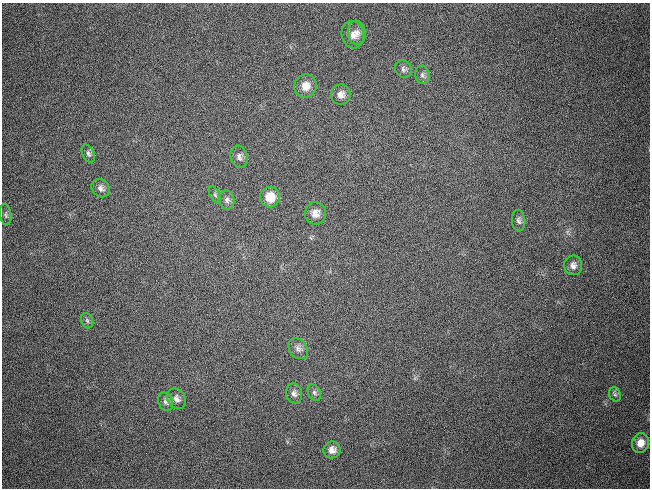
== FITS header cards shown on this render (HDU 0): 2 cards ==
NAXIS1  =                  648 / length of data axis 1
NAXIS2  =                  486 / length of data axis 2

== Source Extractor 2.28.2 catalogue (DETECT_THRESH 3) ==
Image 648 x 486 px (HDU 0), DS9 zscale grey, 1 PNG px = 1 image px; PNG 652 x 490 px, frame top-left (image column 1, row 486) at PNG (2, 3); each listed source drawn as its Kron ellipse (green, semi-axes under 4 px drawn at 4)
Background 436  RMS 36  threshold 109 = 3 sigma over >= 5 px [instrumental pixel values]
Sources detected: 25; all 25 listed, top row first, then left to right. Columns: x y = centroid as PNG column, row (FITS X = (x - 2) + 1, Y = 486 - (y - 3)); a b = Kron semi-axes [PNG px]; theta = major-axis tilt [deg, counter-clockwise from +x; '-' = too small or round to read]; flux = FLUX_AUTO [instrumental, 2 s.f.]
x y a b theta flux
357 33 12 9 -83 18000
353 35 14 11 -81 20000
403 69 9 8 - 8100
422 75 9 7 -76 8200
305 86 12 11 - 26000
341 94 10 10 - 18000
88 154 9 6 -63 7500
239 157 11 8 -76 12000
101 188 10 8 -46 11000
215 195 9 5 -64 5600
270 197 10 10 - 44000
227 200 9 7 -79 10000
315 213 11 10 - 20000
6 215 11 5 -81 6400
519 221 11 6 -85 8000
573 265 10 9 - 12000
87 321 8 6 -69 5600
298 349 11 8 -50 13000
314 392 9 6 -61 7200
294 394 10 8 -78 11000
615 394 7 5 -68 5700
176 399 11 8 -56 13000
166 402 10 7 -65 9200
640 443 10 8 70 25000
332 450 9 8 - 16000